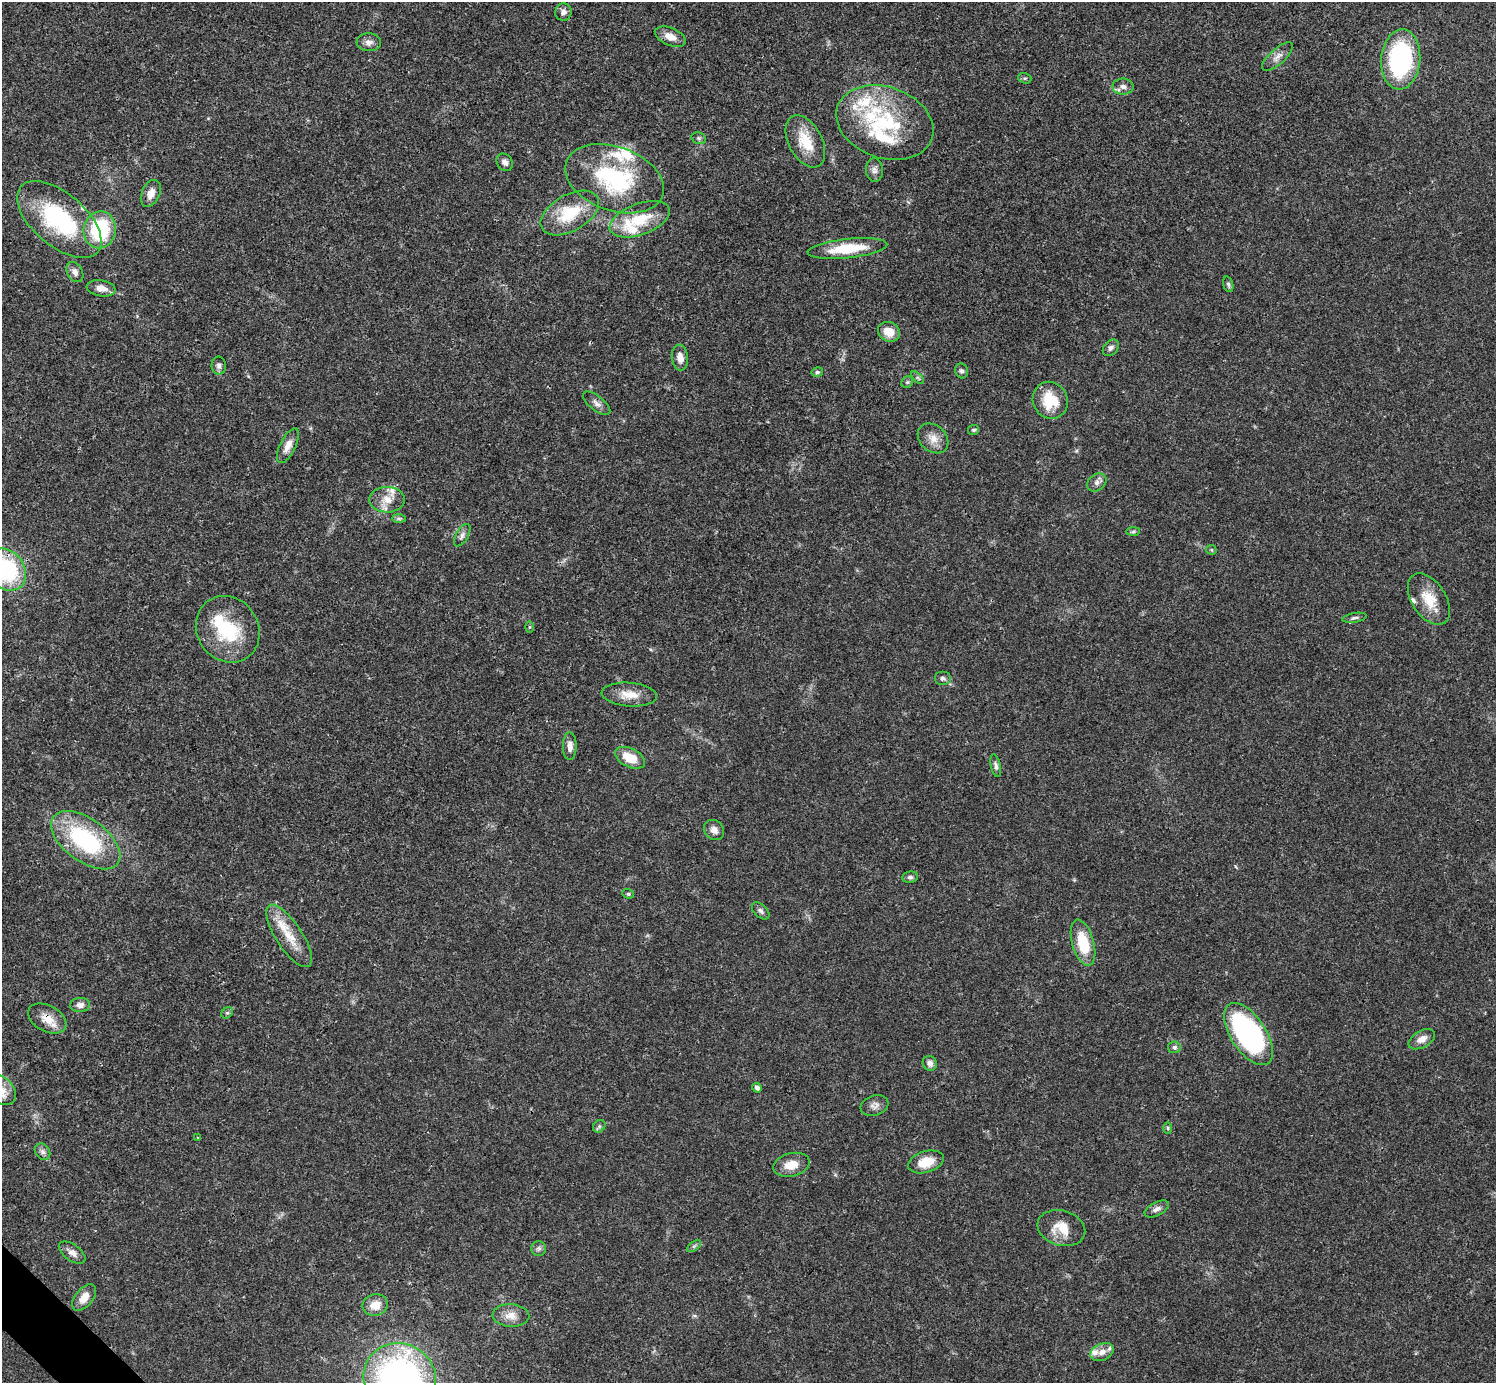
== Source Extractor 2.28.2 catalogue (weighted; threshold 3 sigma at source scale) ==
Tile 7 of 4 x 4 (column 3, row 2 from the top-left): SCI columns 2990-4483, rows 2920-4300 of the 5981 x 5981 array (HDU 1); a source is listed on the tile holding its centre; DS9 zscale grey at full resolution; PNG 1498 x 1385 px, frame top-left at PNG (2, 2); each listed source drawn as its Kron ellipse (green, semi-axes under 4 px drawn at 4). Shown black and unused: <1% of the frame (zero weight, under 3 of 4 exposures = <1% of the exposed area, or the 3 px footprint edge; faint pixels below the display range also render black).
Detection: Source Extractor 2.28.2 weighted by HDU 2 'WHT'; one run over the whole footprint, this tile lists its part. Background 0.021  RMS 0.0022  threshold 0.01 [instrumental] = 3 sigma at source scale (4.5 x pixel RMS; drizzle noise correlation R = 1.50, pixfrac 1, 0.05/0.05 arcsec/px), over >= 5 px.
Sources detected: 97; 1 inside a brighter object's white glare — neither listed nor drawn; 12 inside a brighter listed object's ellipse — not listed separately; the other 84 listed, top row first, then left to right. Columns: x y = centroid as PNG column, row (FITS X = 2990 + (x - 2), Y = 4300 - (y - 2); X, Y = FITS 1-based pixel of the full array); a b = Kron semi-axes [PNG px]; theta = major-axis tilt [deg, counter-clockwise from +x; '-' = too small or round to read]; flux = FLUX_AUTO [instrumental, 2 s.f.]
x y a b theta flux
563 12 9 8 - 1
670 37 16 8 -22 2.1
369 42 12 9 -3 1.2
1277 57 19 7 42 1.5
1401 59 30 19 85 33
1025 78 7 5 -17 0.39
1123 87 10 8 0 1.1
885 122 50 35 -20 22
699 138 7 5 -21 0.52
805 141 28 16 -62 6.4
505 162 9 7 -53 1.1
874 170 12 8 -85 1.1
614 179 51 32 -19 24
151 193 14 9 66 1.9
570 213 32 18 30 9.5
59 219 50 26 -40 22
640 219 31 15 20 7.8
100 230 18 16 79 16
847 248 40 9 6 8.5
75 272 11 7 -60 1.2
1228 284 8 5 -73 0.45
101 288 14 8 -9 1.9
889 332 11 9 -29 3.1
1111 348 9 6 46 0.75
680 358 13 8 -83 1.8
219 365 9 7 -89 0.91
961 371 7 6 - 0.57
817 372 6 4 14 0.42
918 378 8 4 -45 0.4
907 382 6 5 - 0.39
1050 400 19 17 -62 7.1
597 403 16 7 -38 1.2
974 430 5 5 - 0.39
933 438 17 13 -42 2.4
288 446 19 7 63 2.1
1097 482 10 8 37 1
387 500 18 13 -1 3.3
399 518 7 4 -1 0.41
1133 532 7 4 2 0.42
462 535 12 6 59 0.9
1211 550 5 5 - 0.29
6 570 23 18 -53 23
1429 599 29 17 -57 5.5
1354 618 12 4 10 0.59
529 627 6 4 89 0.27
228 629 34 30 -56 14
942 678 8 7 - 0.67
629 695 27 12 -4 3.6
570 746 14 7 89 1.5
630 758 16 9 -26 4.5
996 766 11 5 -78 0.69
714 830 11 9 -46 1.4
86 840 40 21 -36 25
910 877 8 5 9 0.6
628 894 6 4 -20 0.34
761 911 10 6 -44 0.7
289 936 36 13 -56 6
1083 943 24 11 -74 7.8
80 1005 10 7 3 1.2
227 1013 6 5 - 0.39
47 1019 20 13 -28 3.3
1248 1034 35 17 -57 49
1422 1039 14 8 29 1.8
1174 1047 6 6 - 0.73
930 1063 8 7 - 0.95
757 1088 5 4 - 0.85
2 1090 16 12 -53 2.4
875 1106 14 10 19 1.3
599 1126 7 5 45 0.47
1168 1128 6 4 -89 0.29
198 1137 3 2 - 0.26
43 1152 9 7 -53 0.78
926 1162 18 10 16 4.3
791 1165 18 11 15 3.4
1157 1209 13 6 27 1.1
1061 1228 24 17 -16 4.6
694 1246 8 4 36 0.46
539 1248 7 7 - 0.66
72 1252 15 8 -36 1.4
84 1297 15 9 51 2.6
375 1305 13 10 13 2.9
511 1315 18 11 -3 2.6
1102 1352 12 8 23 1.6
400 1379 37 35 -32 85
Overlapping masked pixels (flux is a lower limit): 1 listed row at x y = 47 1019
Isophote crosses this tile's border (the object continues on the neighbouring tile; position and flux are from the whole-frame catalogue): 3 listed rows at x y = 6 570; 2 1090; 400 1379